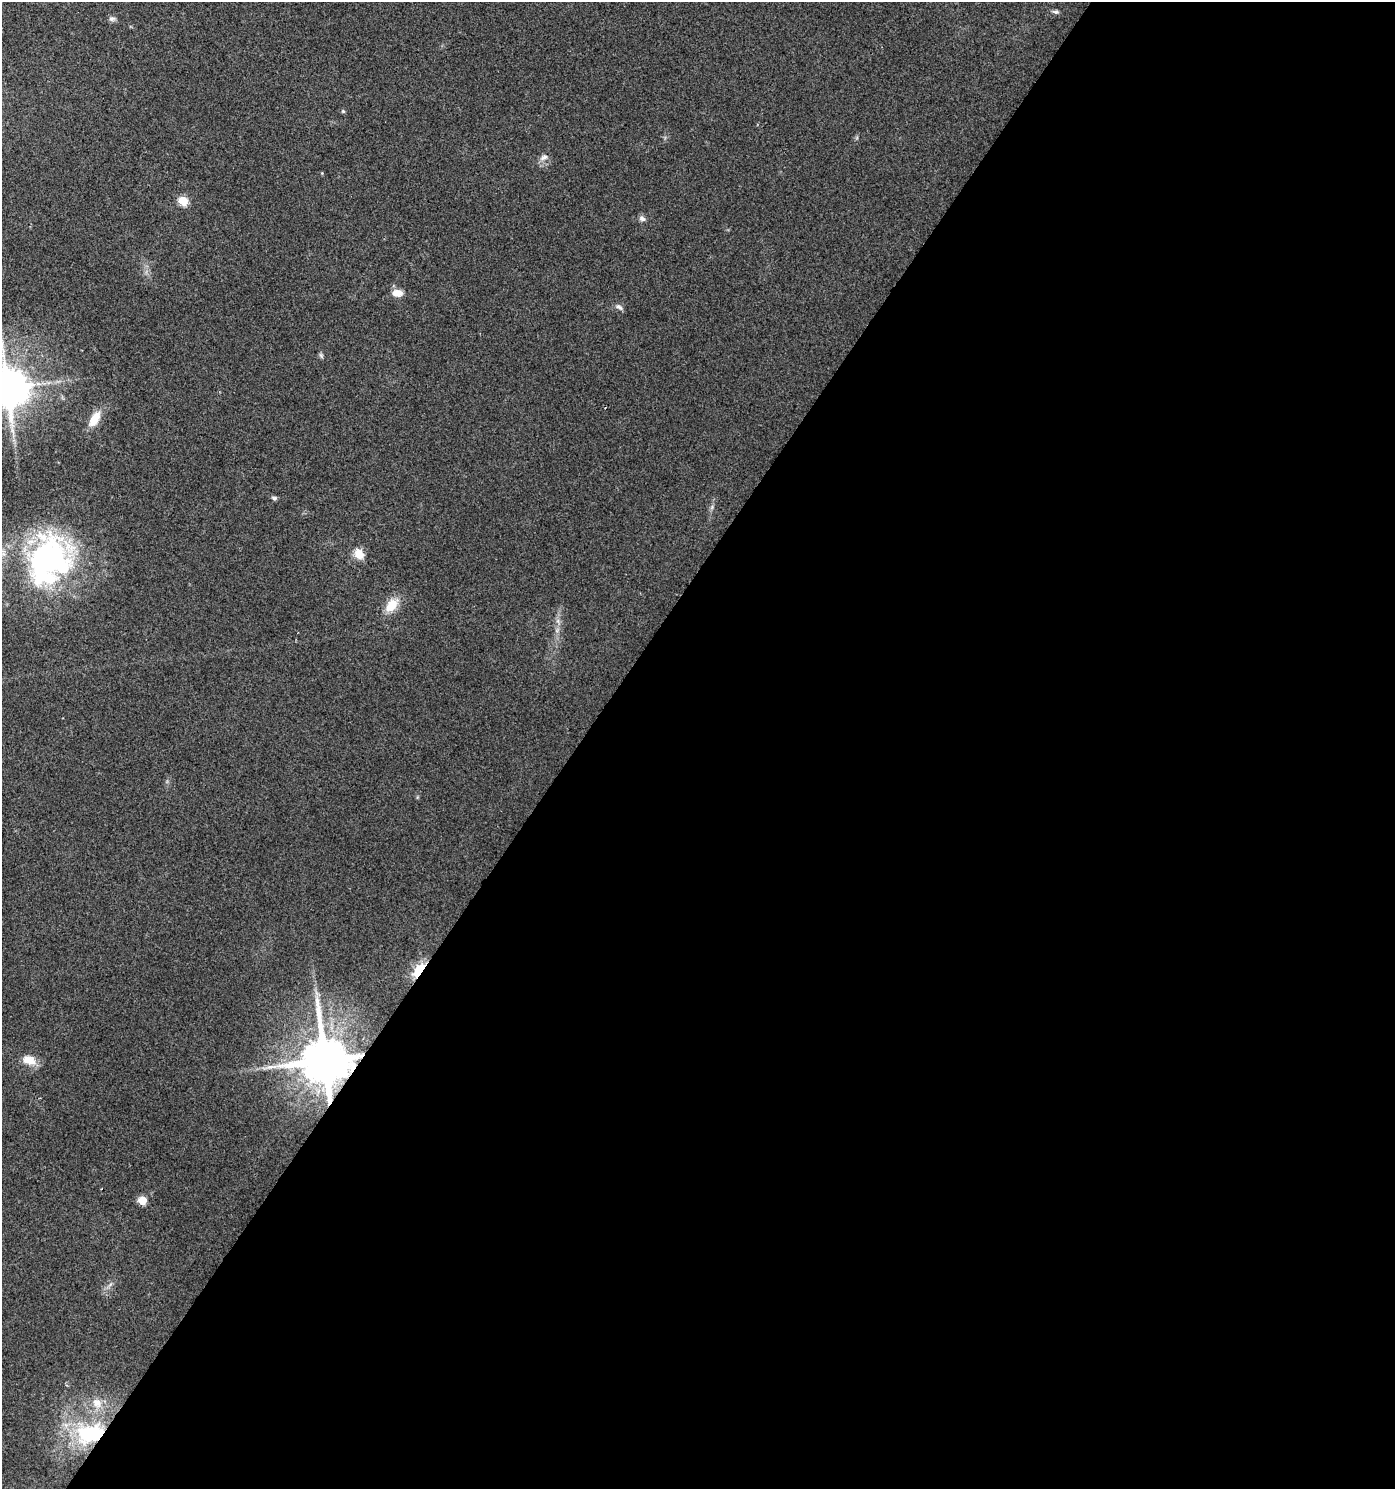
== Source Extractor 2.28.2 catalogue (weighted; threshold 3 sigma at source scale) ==
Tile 12 of 4 x 4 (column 4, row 3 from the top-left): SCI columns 4427-5819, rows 1488-2974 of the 6001 x 5954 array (HDU 1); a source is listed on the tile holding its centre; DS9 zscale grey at full resolution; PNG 1397 x 1491 px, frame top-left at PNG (2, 2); no overlay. Shown black and unused: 59% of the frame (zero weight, under 2 of 3 exposures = <1% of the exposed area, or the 3 px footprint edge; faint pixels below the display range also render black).
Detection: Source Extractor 2.28.2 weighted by HDU 2 'WHT'; one run over the whole footprint, this tile lists its part. Background 0.0242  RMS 0.0061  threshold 0.0276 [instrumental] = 3 sigma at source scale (4.5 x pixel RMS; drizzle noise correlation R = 1.50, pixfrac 1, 0.0396/0.0396 arcsec/px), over >= 5 px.
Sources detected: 26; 1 too faint to see at this stretch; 3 inside a brighter object's white glare — not listed; the other 22 listed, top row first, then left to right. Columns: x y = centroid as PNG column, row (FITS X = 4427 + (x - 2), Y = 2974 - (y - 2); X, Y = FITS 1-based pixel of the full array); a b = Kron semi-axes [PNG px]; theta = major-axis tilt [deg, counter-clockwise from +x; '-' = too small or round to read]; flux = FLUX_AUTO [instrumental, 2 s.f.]
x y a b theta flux
1056 12 8 5 -12 1.4
112 19 8 7 - 2
343 111 5 5 - 0.9
544 157 13 7 26 2.9
183 201 6 5 - 25
642 218 9 7 -34 2.1
397 293 12 8 -2 6.2
619 307 10 6 -39 2
321 355 8 5 -63 1.2
7 388 11 10 - 2200
94 419 19 9 59 11
274 498 7 5 -17 1.4
712 507 7 4 72 1.3
359 554 13 10 -61 7.1
48 557 65 39 -88 130
391 605 20 13 52 11
419 970 12 7 53 47
29 1060 18 11 -20 8.2
325 1060 13 12 - 3800
142 1200 5 5 - 16
97 1403 15 13 -59 8.2
91 1434 32 19 5 57
Overlapping masked pixels (flux is a lower limit): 3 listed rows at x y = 419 970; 325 1060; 91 1434
Isophote crosses this tile's border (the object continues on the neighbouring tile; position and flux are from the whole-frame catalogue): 1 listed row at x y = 7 388